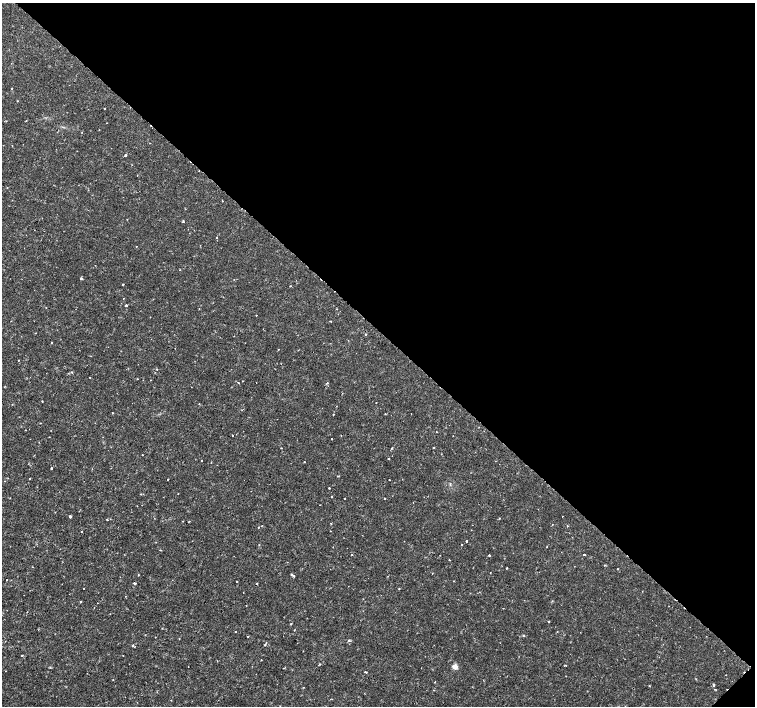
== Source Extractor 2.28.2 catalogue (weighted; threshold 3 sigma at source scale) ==
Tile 8 of 4 x 4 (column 4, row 2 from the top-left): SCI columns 4520-6025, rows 2983-4390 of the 6041 x 6034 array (HDU 1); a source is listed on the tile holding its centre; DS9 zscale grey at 2 x 2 block average (1 PNG px = mean of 2 x 2 image px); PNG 757 x 708 px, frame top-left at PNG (2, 3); no overlay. Shown black and unused: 47% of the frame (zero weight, under 2 of 3 exposures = <1% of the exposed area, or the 3 px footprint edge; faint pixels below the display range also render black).
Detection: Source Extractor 2.28.2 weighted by HDU 2 'WHT'; one run over the whole footprint, this tile lists its part. Background 0.00334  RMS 0.0011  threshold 0.00482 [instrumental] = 3 sigma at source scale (4.5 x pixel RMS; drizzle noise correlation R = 1.50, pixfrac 1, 0.0396/0.0396 arcsec/px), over >= 5 px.
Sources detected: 115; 1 cosmic-ray / hot-pixel residue — not listed; the other 114 listed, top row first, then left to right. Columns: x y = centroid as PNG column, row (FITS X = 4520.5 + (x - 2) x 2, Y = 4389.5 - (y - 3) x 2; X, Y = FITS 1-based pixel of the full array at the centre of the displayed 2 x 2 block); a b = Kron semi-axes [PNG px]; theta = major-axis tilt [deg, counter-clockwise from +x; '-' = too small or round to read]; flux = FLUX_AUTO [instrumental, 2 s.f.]
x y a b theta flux
12 89 2 2 - 0.13
17 101 2 2 - 0.21
104 108 2 2 - 0.28
107 123 2 2 - 0.075
82 132 2 2 - 0.095
12 146 2 2 - 0.15
126 155 2 2 - 1.3
137 175 2 2 - 0.11
127 219 2 2 - 0.11
183 221 3 2 - 0.22
217 238 2 2 - 0.15
136 246 2 2 - 0.22
81 278 3 3 - 0.33
123 285 2 2 - 0.32
290 286 2 2 - 0.2
124 298 2 2 - 0.12
126 305 2 2 - 0.6
256 315 2 2 - 0.13
331 321 2 2 - 0.12
365 334 2 2 - 0.51
52 343 2 2 - 0.56
279 349 2 2 - 0.38
19 360 2 2 - 0.11
157 369 3 2 - 0.14
72 372 2 2 - 0.14
90 377 2 2 - 0.11
138 379 2 2 - 0.12
151 380 2 2 - 0.097
238 382 2 2 - 0.2
327 383 3 2 - 0.34
42 401 2 2 - 0.22
376 403 2 2 - 0.12
199 404 2 2 - 0.14
112 413 2 2 - 0.46
385 413 2 2 - 0.14
333 414 2 2 - 0.36
232 435 2 2 - 0.26
341 436 2 2 - 0.099
103 437 2 2 - 0.072
332 438 2 2 - 0.19
433 447 2 2 - 0.12
281 448 3 2 - 0.11
441 454 2 2 - 0.13
142 455 2 2 - 0.18
388 459 2 2 - 0.38
201 460 2 2 - 0.1
304 462 2 2 - 0.13
51 468 2 2 - 0.36
168 479 2 2 - 0.29
389 480 2 2 - 0.15
329 488 2 2 - 0.63
178 493 2 2 - 0.089
331 497 2 2 - 0.41
345 498 2 2 - 0.18
385 498 2 2 - 0.22
320 505 2 2 - 0.087
70 516 3 2 - 0.91
562 516 2 2 - 0.56
500 518 2 2 - 0.13
107 519 2 2 - 0.32
183 521 2 2 - 0.25
331 524 2 2 - 0.29
552 524 2 2 - 0.12
262 525 2 2 - 0.11
567 526 2 2 - 0.14
258 527 2 2 - 0.14
82 531 2 2 - 0.15
330 531 2 2 - 0.1
467 541 2 2 - 0.87
462 544 2 2 - 0.15
546 547 2 2 - 0.1
160 550 2 2 - 0.17
584 554 2 2 - 0.23
352 555 2 2 - 0.15
489 555 2 2 - 0.94
449 560 2 2 - 0.12
605 565 3 2 - 0.16
507 568 2 2 - 0.17
618 569 2 2 - 0.15
432 573 2 2 - 0.11
291 575 2 2 - 0.39
294 576 2 2 - 0.57
236 581 2 2 - 0.46
134 583 2 2 - 0.65
257 584 3 2 - 0.14
83 589 2 2 - 0.24
399 589 2 2 - 0.12
80 601 2 2 - 0.21
246 605 2 2 - 0.11
94 608 2 2 - 0.09
27 612 2 2 - 0.093
549 621 2 2 - 0.18
291 624 3 2 - 0.16
235 632 2 2 - 0.25
247 636 2 2 - 0.17
523 636 2 2 - 0.56
155 637 2 2 - 0.094
349 640 2 2 - 0.45
265 644 5 2 - 0.3
132 645 2 2 - 0.75
123 655 2 2 - 0.08
22 656 2 2 - 0.35
320 664 3 2 - 0.19
566 665 2 2 - 0.12
50 667 2 2 - 0.18
455 667 3 3 - 4.3
283 668 3 2 - 0.12
365 672 2 2 - 0.35
726 675 2 2 - 0.098
113 680 2 2 - 0.11
435 682 2 2 - 0.15
714 685 2 2 - 0.59
649 686 2 2 - 0.22
171 700 2 2 - 0.26
Diffuse or blended objects may show on this block-average render without a row.